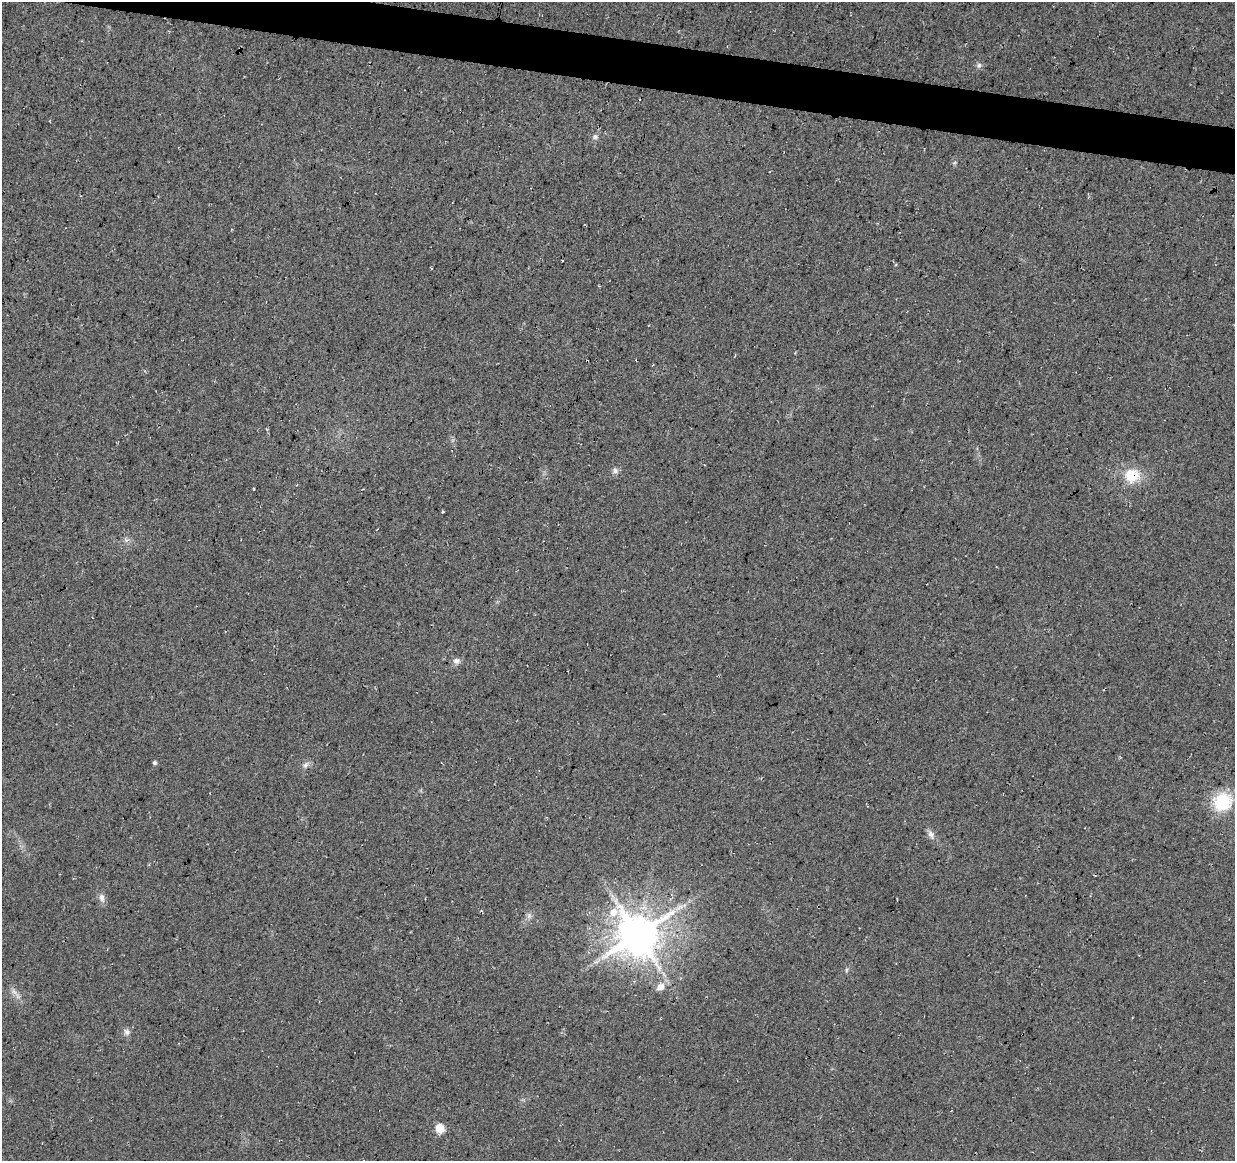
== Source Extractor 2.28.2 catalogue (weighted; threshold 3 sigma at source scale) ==
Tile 11 of 4 x 4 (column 3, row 3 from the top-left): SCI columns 2469-3701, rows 1385-2543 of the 4944 x 5147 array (HDU 1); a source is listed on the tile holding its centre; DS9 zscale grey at full resolution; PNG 1237 x 1163 px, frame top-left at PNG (2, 2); no overlay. Shown black and unused: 3% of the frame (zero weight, under 3 of 4 exposures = <1% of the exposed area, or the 3 px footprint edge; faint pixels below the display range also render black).
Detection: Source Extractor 2.28.2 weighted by HDU 2 'WHT'; one run over the whole footprint, this tile lists its part. Background 0.0376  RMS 0.01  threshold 0.0463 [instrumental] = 3 sigma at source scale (4.5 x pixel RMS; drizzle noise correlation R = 1.50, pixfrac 1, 0.0396/0.0396 arcsec/px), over >= 5 px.
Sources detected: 22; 2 cosmic-ray / hot-pixel residue — not listed; the other 20 listed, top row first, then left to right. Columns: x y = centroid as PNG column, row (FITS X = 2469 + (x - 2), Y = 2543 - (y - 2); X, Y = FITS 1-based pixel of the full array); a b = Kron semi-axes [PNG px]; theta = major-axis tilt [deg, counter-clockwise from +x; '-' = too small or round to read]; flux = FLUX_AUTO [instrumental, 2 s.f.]
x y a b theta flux
979 65 8 6 73 2.6
595 137 7 6 - 2.6
431 268 3 2 - 1.3
615 471 8 6 -87 3.1
1132 475 18 16 10 28
442 512 3 3 - 2.5
456 661 10 8 11 4.1
155 763 5 4 - 1.9
305 765 11 5 56 3.3
1223 802 22 19 33 46
931 835 12 8 -68 5
102 898 12 8 -78 5
680 907 12 5 24 5.8
613 912 9 8 - 12
638 935 12 12 - 3500
846 970 6 4 71 1.5
660 987 12 9 36 8.3
14 991 8 5 -44 3.6
127 1032 10 7 -48 3.7
440 1128 5 5 - 49
Overlapping masked pixels (flux is a lower limit): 2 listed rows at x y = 1132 475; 638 935